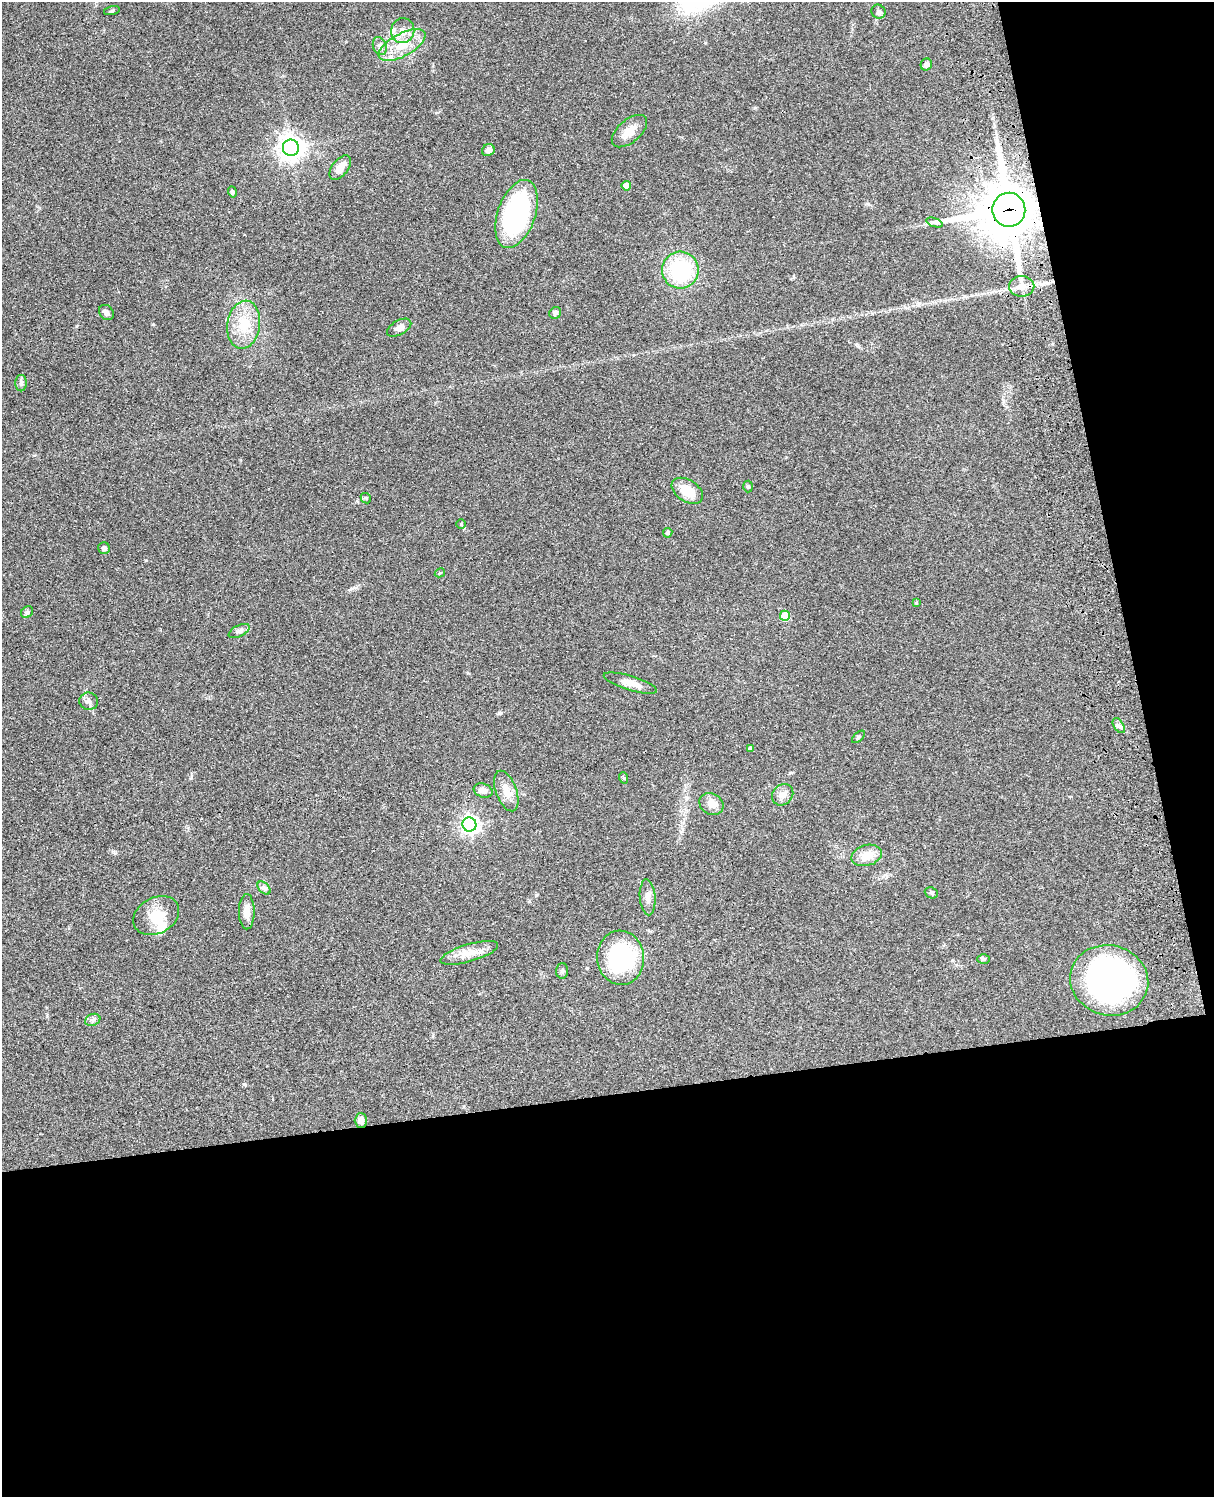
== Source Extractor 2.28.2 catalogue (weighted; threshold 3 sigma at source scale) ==
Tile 12 of 4 x 3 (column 4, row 3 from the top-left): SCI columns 3758-4969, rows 278-1772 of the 5088 x 4927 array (HDU 1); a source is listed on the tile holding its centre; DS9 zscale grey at full resolution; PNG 1216 x 1499 px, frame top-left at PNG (2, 2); each listed source drawn as its Kron ellipse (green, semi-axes under 4 px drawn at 4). Shown black and unused: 33% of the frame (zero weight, under 3 of 4 exposures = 6% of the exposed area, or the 3 px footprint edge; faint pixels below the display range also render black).
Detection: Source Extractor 2.28.2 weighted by HDU 2 'WHT'; one run over the whole footprint, this tile lists its part. Background 0.0923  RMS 0.0062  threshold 0.0279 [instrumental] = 3 sigma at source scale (4.5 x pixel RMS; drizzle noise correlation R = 1.50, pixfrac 1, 0.05/0.05 arcsec/px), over >= 5 px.
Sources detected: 58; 1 inside a brighter object's white glare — neither listed nor drawn; the other 57 listed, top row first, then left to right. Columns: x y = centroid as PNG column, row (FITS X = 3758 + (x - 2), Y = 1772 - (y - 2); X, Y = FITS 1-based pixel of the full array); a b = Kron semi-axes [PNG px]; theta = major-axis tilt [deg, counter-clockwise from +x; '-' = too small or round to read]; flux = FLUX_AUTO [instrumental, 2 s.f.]
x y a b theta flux
112 11 8 3 14 0.78
878 12 7 6 - 1.6
403 31 12 11 - 5.7
402 45 26 11 29 14
380 46 9 6 -70 2.3
926 65 6 5 - 2.5
629 131 21 11 41 6.6
291 148 8 8 - 560
488 150 6 5 - 3.1
340 167 14 8 53 5.8
626 186 5 4 - 6.8
232 192 5 4 - 1.2
1009 210 17 16 - 3700
516 214 35 19 71 90
935 223 8 3 -19 1.3
680 270 18 18 - 46
1022 286 12 10 0 5.1
106 313 8 6 -49 2.4
555 313 6 5 - 1.5
244 325 24 16 82 16
399 328 13 7 30 3.3
21 383 8 6 90 1.5
748 486 6 5 - 0.87
687 491 17 11 -32 12
366 498 6 4 -43 0.77
461 524 5 4 - 0.7
668 533 5 4 - 1.5
104 548 6 6 - 2.2
440 573 5 4 - 0.6
916 603 3 3 - 0.64
27 612 6 5 - 1.1
785 616 5 5 - 17
239 631 11 5 26 1.9
630 683 28 7 -17 6.6
89 701 9 8 - 2.5
1119 726 8 5 -59 1.7
858 737 8 3 42 0.88
750 748 4 4 - 1.3
624 778 6 3 -70 0.69
483 791 10 6 -20 3.5
506 791 21 10 -70 7.3
783 795 11 9 47 4
711 804 13 10 -31 5.4
469 824 7 7 - 240
867 855 15 10 17 8.6
264 888 8 5 -45 1.5
931 893 7 5 -23 1.1
648 897 18 8 -86 4
247 912 18 8 -90 6.1
156 916 24 18 28 13
469 953 30 8 16 8.2
621 958 27 23 -85 68
984 959 6 4 0 1.1
562 971 8 6 89 1.4
1109 980 39 35 -16 190
93 1020 8 6 21 1.6
361 1120 7 6 - 4.2
Overlapping masked pixels (flux is a lower limit): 1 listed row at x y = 1009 210
Unlisted compact peaks at least as high as the median listed source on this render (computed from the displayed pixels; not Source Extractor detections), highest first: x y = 153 324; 500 713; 244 1084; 115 853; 755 108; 146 560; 191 778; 858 346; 536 895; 868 204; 468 673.